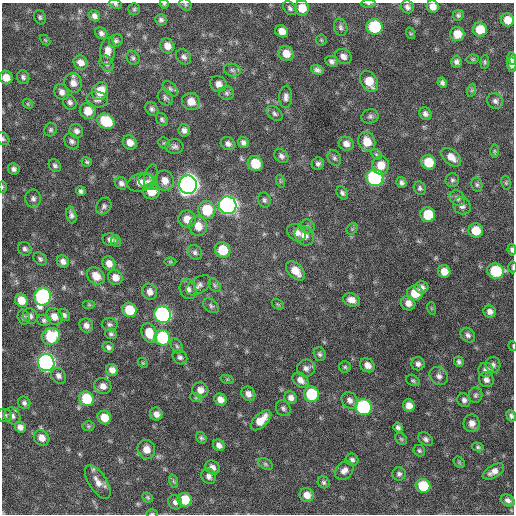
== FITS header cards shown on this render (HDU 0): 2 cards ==
NAXIS1  =                  512 / Axis length
NAXIS2  =                  512 / Axis length

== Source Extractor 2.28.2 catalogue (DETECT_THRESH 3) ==
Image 512 x 512 px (HDU 0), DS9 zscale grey, 1 PNG px = 1 image px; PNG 516 x 516 px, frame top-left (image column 1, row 512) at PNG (2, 3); each listed source drawn as its Kron ellipse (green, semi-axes under 4 px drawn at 4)
Background 371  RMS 21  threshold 62.2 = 3 sigma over >= 5 px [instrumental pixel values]
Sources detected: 239; all 239 listed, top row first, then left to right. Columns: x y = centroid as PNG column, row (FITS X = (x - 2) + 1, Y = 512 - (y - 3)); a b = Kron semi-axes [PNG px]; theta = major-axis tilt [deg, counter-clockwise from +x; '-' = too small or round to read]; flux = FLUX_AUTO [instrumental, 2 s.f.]
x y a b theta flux
115 4 7 4 -27 2.1e+03
164 4 5 4 - 1.6e+03
185 4 7 5 -47 2.2e+03
368 4 7 3 -1 2.1e+03
407 7 7 6 - 4.6e+03
433 7 6 6 - 1.0e+04
290 8 8 5 -47 3.2e+03
302 8 7 7 - 2.1e+04
134 9 5 5 - 2.1e+03
458 15 6 5 - 2.7e+03
94 16 6 5 - 5.0e+03
40 17 7 5 -62 2.8e+03
161 20 6 5 - 3.4e+03
508 20 6 6 - 1.6e+04
341 27 8 6 -75 4.0e+03
375 27 8 8 - 9.7e+04
480 29 7 7 - 2.9e+04
282 31 7 5 -36 1.2e+04
101 33 6 5 - 4.6e+03
410 33 6 4 -71 1.6e+03
457 34 7 7 - 1.8e+04
45 40 6 3 -45 1.4e+03
321 40 5 5 - 2.1e+03
116 41 7 6 - 3.3e+03
167 46 7 7 - 1.1e+04
107 51 14 7 82 1.1e+04
286 53 8 7 - 1.6e+04
343 56 9 7 -37 7.0e+03
184 57 8 7 - 5.0e+03
133 58 7 6 - 3.2e+03
512 58 6 4 -77 3.4e+03
473 59 6 4 11 1.8e+03
332 61 6 5 - 4.3e+03
81 62 7 6 - 9.5e+03
456 62 6 5 - 4.2e+03
485 62 7 4 85 2.2e+03
107 64 8 6 -59 4.0e+03
512 64 7 4 -89 4.9e+03
232 70 8 6 -17 4.5e+03
317 70 6 4 -19 4.4e+03
6 77 7 6 - 1.5e+04
23 77 7 6 - 3.9e+03
369 81 11 8 -59 2.4e+04
73 83 10 8 -66 1.0e+04
442 83 5 4 - 3.4e+03
218 84 8 7 - 8.3e+03
170 89 9 5 -45 3.8e+03
472 90 7 4 71 2.4e+03
100 91 9 8 - 2.8e+04
62 92 8 7 - 6.9e+03
227 93 7 6 - 3.4e+03
165 97 8 7 - 3.9e+03
286 97 11 6 88 6.0e+03
97 100 11 8 -3 6.0e+03
191 101 9 8 - 1.4e+04
495 101 8 7 - 4.5e+03
70 102 8 6 -58 4.3e+03
28 104 6 4 -47 2.0e+03
152 109 7 6 - 4.1e+03
88 111 8 8 - 2.1e+04
275 113 9 6 -41 3.7e+03
425 114 7 6 - 4.8e+03
370 116 9 7 15 4.1e+03
162 119 7 5 -52 3.3e+03
106 121 9 7 -34 5.2e+04
51 130 7 6 - 3.3e+03
184 130 6 6 - 5.2e+03
76 131 7 6 - 5.6e+03
3 139 7 5 -48 2.6e+03
72 141 8 7 - 4.7e+03
130 142 7 6 - 1.1e+04
367 142 10 8 -66 2.1e+04
164 143 6 5 - 2.0e+03
243 143 6 5 - 5.2e+03
228 144 7 6 - 5.7e+03
346 144 7 7 - 8.4e+03
175 146 9 7 0 4.7e+03
494 151 6 4 -89 2.1e+03
376 154 6 4 -43 2.3e+03
281 156 8 6 -44 4.6e+03
451 157 11 7 -41 1.3e+04
334 158 8 6 -61 3.6e+03
87 162 5 5 - 2.2e+03
428 162 7 7 - 3.2e+04
255 164 8 7 - 3.3e+04
318 164 6 6 - 4.0e+03
55 165 7 5 -44 3.5e+03
381 165 9 8 - 1.9e+04
14 169 6 5 - 4.7e+03
151 176 12 6 77 4.7e+03
375 178 8 8 - 3.1e+05
452 180 7 7 - 3.5e+03
165 181 10 9 - 1.3e+04
280 181 6 4 -72 2.0e+03
141 182 13 9 14 1.3e+04
148 182 10 7 -33 7.5e+03
401 182 5 5 - 3.6e+03
121 183 6 6 - 4.7e+03
506 183 7 5 -79 2.1e+03
188 185 9 9 - 1.2e+06
477 185 7 5 -75 2.8e+03
2 187 5 3 - 1.5e+03
420 188 7 6 - 3.4e+03
81 191 5 4 - 3.7e+03
151 191 8 7 - 2.3e+04
342 193 7 5 -55 3.7e+03
457 198 8 7 - 5.0e+03
33 199 9 8 - 5.5e+03
264 200 7 6 - 3.3e+03
228 205 9 8 - 6.7e+05
104 206 9 7 59 3.9e+03
462 206 9 8 - 6.6e+03
207 210 9 8 - 4.7e+04
71 215 8 5 -77 4.9e+03
428 215 7 7 - 4.4e+04
187 219 9 8 - 1.6e+04
198 226 10 8 -78 1.6e+04
307 226 7 7 - 3.4e+03
352 229 6 5 - 2.0e+03
476 231 7 7 - 2.7e+04
297 233 10 8 -35 9.8e+03
304 236 10 9 - 1.1e+04
110 240 7 6 - 5.7e+03
116 241 6 5 - 2.7e+03
25 249 7 6 - 4.1e+03
223 250 8 7 - 3.9e+04
512 250 6 4 -82 4.0e+03
195 252 8 6 -44 3.9e+03
40 259 7 5 -44 3.2e+03
63 261 6 6 - 6.4e+03
170 262 6 4 0 1.7e+03
109 263 7 6 - 1.1e+04
513 267 6 2 -90 1.9e+03
295 271 11 7 -46 1.8e+04
495 271 8 7 - 6.2e+04
444 272 6 6 - 1.3e+04
96 276 10 7 -42 1.6e+04
115 277 7 7 - 1.3e+04
199 285 14 8 32 7.1e+03
215 285 8 5 -51 2.9e+03
422 287 6 6 - 5.0e+03
188 289 10 8 -72 7.8e+03
150 292 8 7 - 8.5e+03
415 293 8 8 - 2.8e+04
43 297 9 8 - 3.2e+05
21 300 7 6 - 1.9e+04
351 300 9 6 -19 9.8e+03
408 303 7 7 - 9.0e+03
278 304 7 4 -31 2.1e+03
89 305 6 4 0 2.0e+03
211 306 9 6 -39 3.3e+03
431 308 6 4 -71 1.7e+03
129 310 7 7 - 4.2e+04
490 312 6 6 - 6.3e+03
64 315 6 5 - 3.5e+03
163 315 8 8 - 4.3e+05
30 316 8 7 - 4.6e+03
54 316 9 8 - 1.2e+04
24 317 7 6 - 3.1e+03
44 320 6 5 - 3.2e+03
110 324 8 6 -2 3.7e+03
86 325 7 6 - 6.9e+03
149 333 10 7 -68 2.6e+04
111 334 6 5 - 3.0e+03
468 335 8 6 -47 4.7e+03
51 336 9 8 - 5.8e+04
162 338 8 7 - 9.8e+04
177 346 8 5 -60 3.0e+03
513 346 5 3 - 1.0e+03
108 347 6 5 - 3.8e+03
320 354 7 5 -72 3.3e+03
180 357 8 6 -43 4.2e+03
46 362 8 8 - 5.7e+05
459 362 5 4 - 3.3e+03
143 363 5 4 - 1.7e+03
418 364 6 6 - 4.7e+03
367 365 8 6 -37 9.5e+03
493 365 8 7 - 4.6e+03
345 367 6 6 - 2.4e+03
306 368 9 8 - 6.2e+03
112 370 6 5 - 8.7e+03
486 370 7 7 - 7.6e+03
58 376 8 7 - 5.2e+03
439 376 10 8 -45 6.3e+03
227 379 7 4 -18 1.9e+03
300 380 9 6 -40 8.0e+03
486 380 8 7 - 5.5e+03
413 381 7 5 -27 2.5e+03
103 386 9 8 - 8.5e+03
200 390 8 7 - 1.0e+04
248 394 7 6 - 8.2e+03
311 394 8 7 - 7.1e+04
475 395 7 6 - 3.3e+03
196 398 6 4 -18 1.8e+03
291 398 6 6 - 6.9e+03
86 399 7 7 - 5.5e+04
220 400 6 5 - 1.0e+04
350 400 9 7 -52 6.9e+03
464 400 7 6 - 4.6e+03
24 403 6 6 - 3.6e+03
409 406 6 5 - 1.1e+04
363 407 8 8 - 2.0e+05
283 408 8 7 - 3.8e+03
156 414 6 6 - 7.7e+03
5 415 7 6 - 3.5e+03
12 416 9 7 -54 5.8e+03
511 416 5 4 - 3.6e+03
104 417 7 6 - 2.0e+04
261 420 13 6 44 2.0e+04
472 423 9 8 - 9.5e+03
88 426 6 5 - 2.1e+03
20 427 6 5 - 6.6e+03
398 427 5 4 - 3.9e+03
42 438 8 7 - 1.2e+04
201 438 6 5 - 2.6e+03
401 439 6 5 - 2.3e+03
426 439 8 6 -35 4.4e+03
219 445 6 5 - 6.7e+03
478 447 6 4 -10 2.3e+03
146 449 9 9 - 1.4e+04
419 451 6 5 - 2.5e+03
352 460 6 6 - 4.1e+03
459 462 6 5 - 2.0e+03
265 464 8 5 -28 2.8e+03
212 467 8 6 -42 7.2e+03
344 470 10 8 43 7.6e+03
493 471 12 6 30 9.4e+03
399 474 6 6 - 3.9e+03
209 476 8 7 - 6.0e+03
173 481 7 4 -71 2.3e+03
98 482 19 9 -57 1.3e+04
324 482 6 5 - 2.9e+03
423 486 7 7 - 5.3e+04
307 495 7 7 - 1.2e+04
148 497 5 4 - 1.9e+03
185 500 7 7 - 3.4e+04
508 500 7 5 -31 5.1e+03
175 502 7 6 - 5.0e+03
152 513 5 3 - 1.4e+03
At the frame edge (FLAGS 8, measured only in part): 14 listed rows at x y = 115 4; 164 4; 185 4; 368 4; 433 7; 512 64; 6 77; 3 139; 2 187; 512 250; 513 267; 513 346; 511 416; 152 513